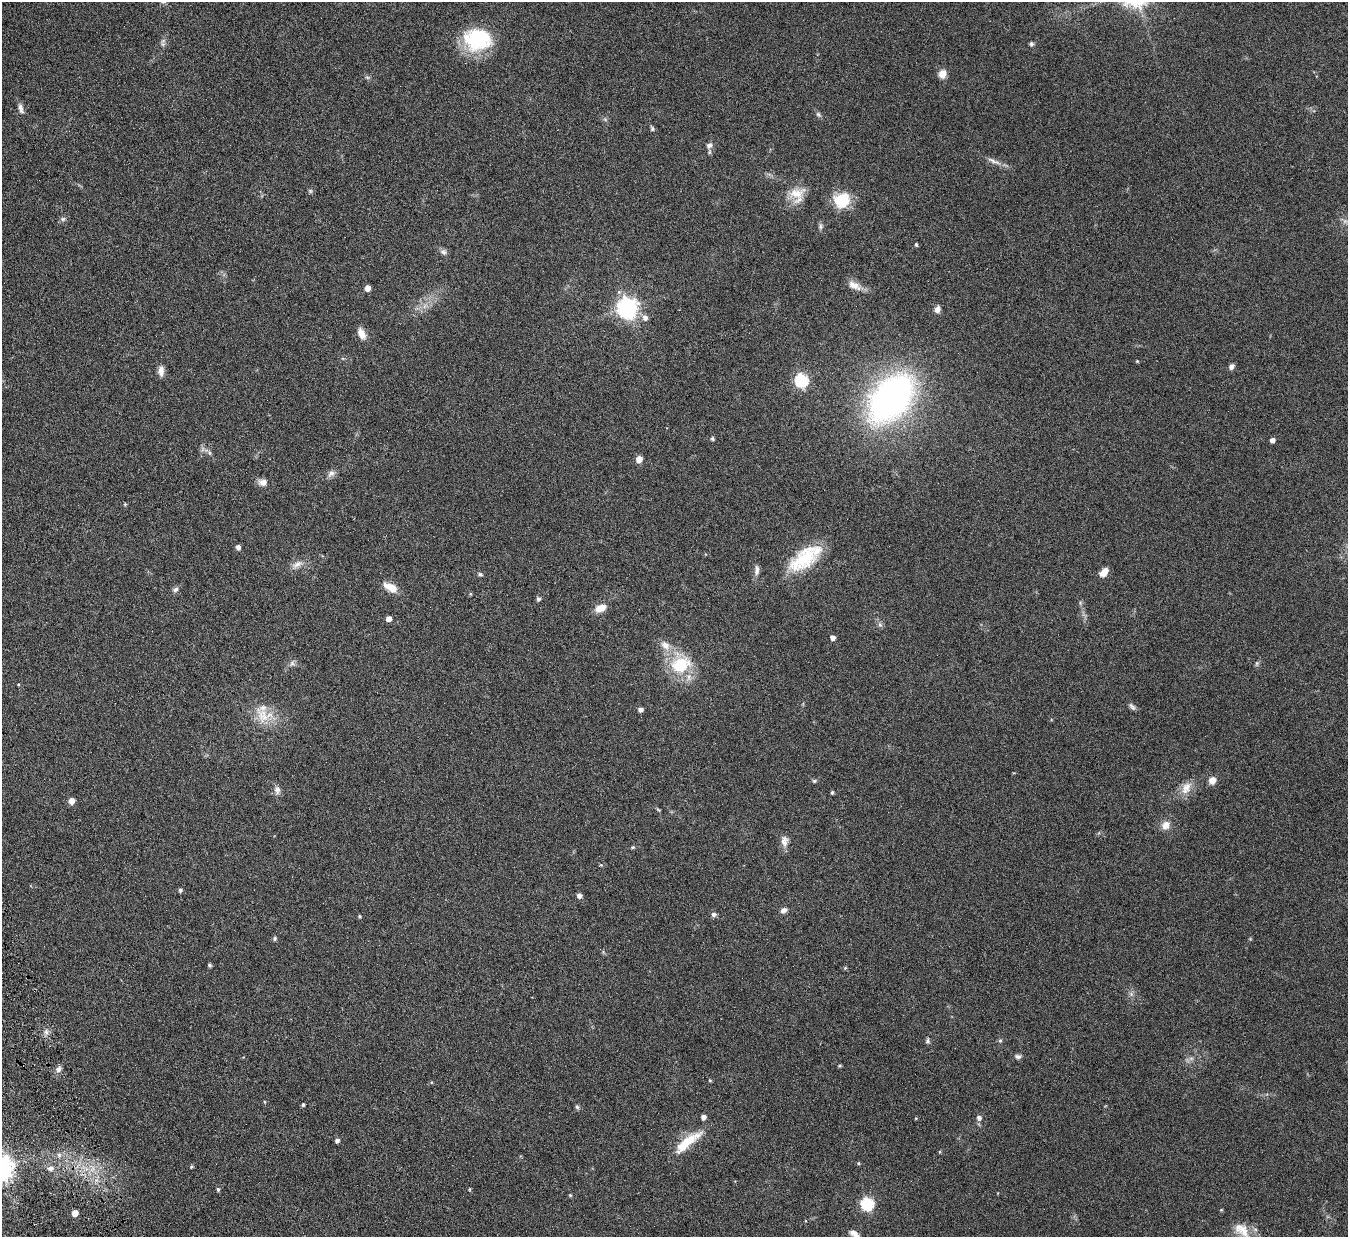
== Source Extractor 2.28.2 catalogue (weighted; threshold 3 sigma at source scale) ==
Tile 7 of 4 x 4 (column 3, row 2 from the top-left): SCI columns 2748-4093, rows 2644-3878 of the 5494 x 5412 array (HDU 1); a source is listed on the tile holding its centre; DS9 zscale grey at full resolution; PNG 1350 x 1239 px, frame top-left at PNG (2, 2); no overlay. Shown black and unused: <1% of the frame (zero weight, under 4 of 7 exposures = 3% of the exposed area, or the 3 px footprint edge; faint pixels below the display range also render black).
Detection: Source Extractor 2.28.2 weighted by HDU 2 'WHT'; one run over the whole footprint, this tile lists its part. Background 0.229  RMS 0.0072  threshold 0.0293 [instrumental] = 3 sigma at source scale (4.09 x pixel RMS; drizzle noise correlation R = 1.36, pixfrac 0.8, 0.05/0.05 arcsec/px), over >= 5 px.
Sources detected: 105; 2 too faint to see at this stretch — not listed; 2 inside a brighter listed object's ellipse — not listed separately; the other 101 listed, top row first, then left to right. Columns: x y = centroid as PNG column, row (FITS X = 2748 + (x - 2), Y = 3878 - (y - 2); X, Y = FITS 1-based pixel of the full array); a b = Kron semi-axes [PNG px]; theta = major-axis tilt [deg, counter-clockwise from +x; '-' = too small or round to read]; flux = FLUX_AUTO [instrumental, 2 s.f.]
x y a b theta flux
477 39 34 26 -2 42
162 44 11 4 88 1.7
1031 44 5 5 - 1.4
942 74 11 9 72 4.9
367 77 6 4 -19 1
21 109 14 6 -74 2.9
818 114 9 5 -45 1.5
709 145 8 7 - 2.6
994 161 23 5 -24 4.1
310 191 6 5 - 1
796 193 25 14 15 11
842 200 21 19 23 17
63 219 6 6 - 1.4
820 226 9 5 -90 1.5
916 244 4 3 - 1.1
443 252 9 7 -20 2.1
854 285 19 9 -26 5.7
367 288 5 4 - 5.1
628 307 8 7 - 350
937 309 8 6 66 3.2
645 317 8 7 - 3.2
361 334 15 8 -64 5.2
1137 361 4 4 - 0.61
1231 366 6 5 - 2.5
161 371 12 7 -89 4.2
801 380 6 6 - 88
891 398 47 30 50 250
712 439 5 4 - 0.95
1272 440 4 4 - 3
210 453 6 4 -71 1.1
639 459 5 5 - 7
331 473 11 8 38 2.9
263 482 11 9 -5 3.8
125 504 5 4 - 0.68
238 547 5 5 - 2.4
805 558 43 18 36 33
297 564 18 8 34 4.6
757 570 14 6 88 3
1104 572 9 6 47 6.3
480 574 6 5 - 1.1
392 588 16 10 -56 6.5
175 589 8 6 33 1.9
538 599 6 5 - 1.3
1080 603 7 4 74 0.97
600 608 13 8 20 7.2
389 618 5 4 - 4.1
880 625 6 6 - 1.5
832 638 5 4 - 3.4
665 645 16 10 -43 6.5
292 663 9 7 64 2.2
1257 663 7 5 -84 1.1
680 664 22 18 31 31
18 684 4 3 - 0.5
1132 707 12 5 -50 1.9
640 709 5 4 - 2.4
264 716 27 20 -24 17
1212 780 8 7 - 5.1
814 781 6 5 - 1
1186 788 19 12 61 7.7
277 790 12 8 86 3
832 792 4 3 - 1
71 801 5 5 - 6.4
659 810 6 3 -31 0.72
1166 825 12 11 - 5.2
784 841 15 10 89 4.4
633 847 6 4 1 0.87
180 890 5 4 - 1.3
579 896 5 5 - 3
784 910 9 6 28 2.4
713 914 6 6 - 1.8
360 916 5 4 - 0.74
275 939 6 5 - 1
209 965 4 4 - 1.2
845 968 5 4 - 0.67
1131 994 6 6 - 1.5
46 1032 7 5 -47 1.8
928 1041 8 5 89 1.2
1000 1041 5 5 - 0.93
1018 1056 8 6 3 1.9
59 1069 9 7 58 2.3
710 1080 5 4 - 0.69
264 1102 5 3 - 0.6
303 1105 4 4 - 1.1
577 1107 6 6 - 1.1
703 1117 5 4 - 2.9
916 1118 4 3 - 0.56
979 1118 6 5 - 2.3
337 1140 4 4 - 2.2
687 1142 40 11 39 18
940 1152 4 4 - 0.7
59 1155 6 6 - 1.8
858 1163 4 4 - 0.8
191 1166 5 3 - 0.75
51 1168 8 7 - 3.1
218 1189 5 4 - 1.2
469 1189 4 3 - 0.66
570 1195 4 4 - 0.71
867 1204 6 6 - 77
75 1213 5 5 - 8
1242 1230 26 14 -46 11
854 1234 15 7 -38 4.3
Isophote crosses this tile's border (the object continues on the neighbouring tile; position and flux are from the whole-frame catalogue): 2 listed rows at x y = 1242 1230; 854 1234